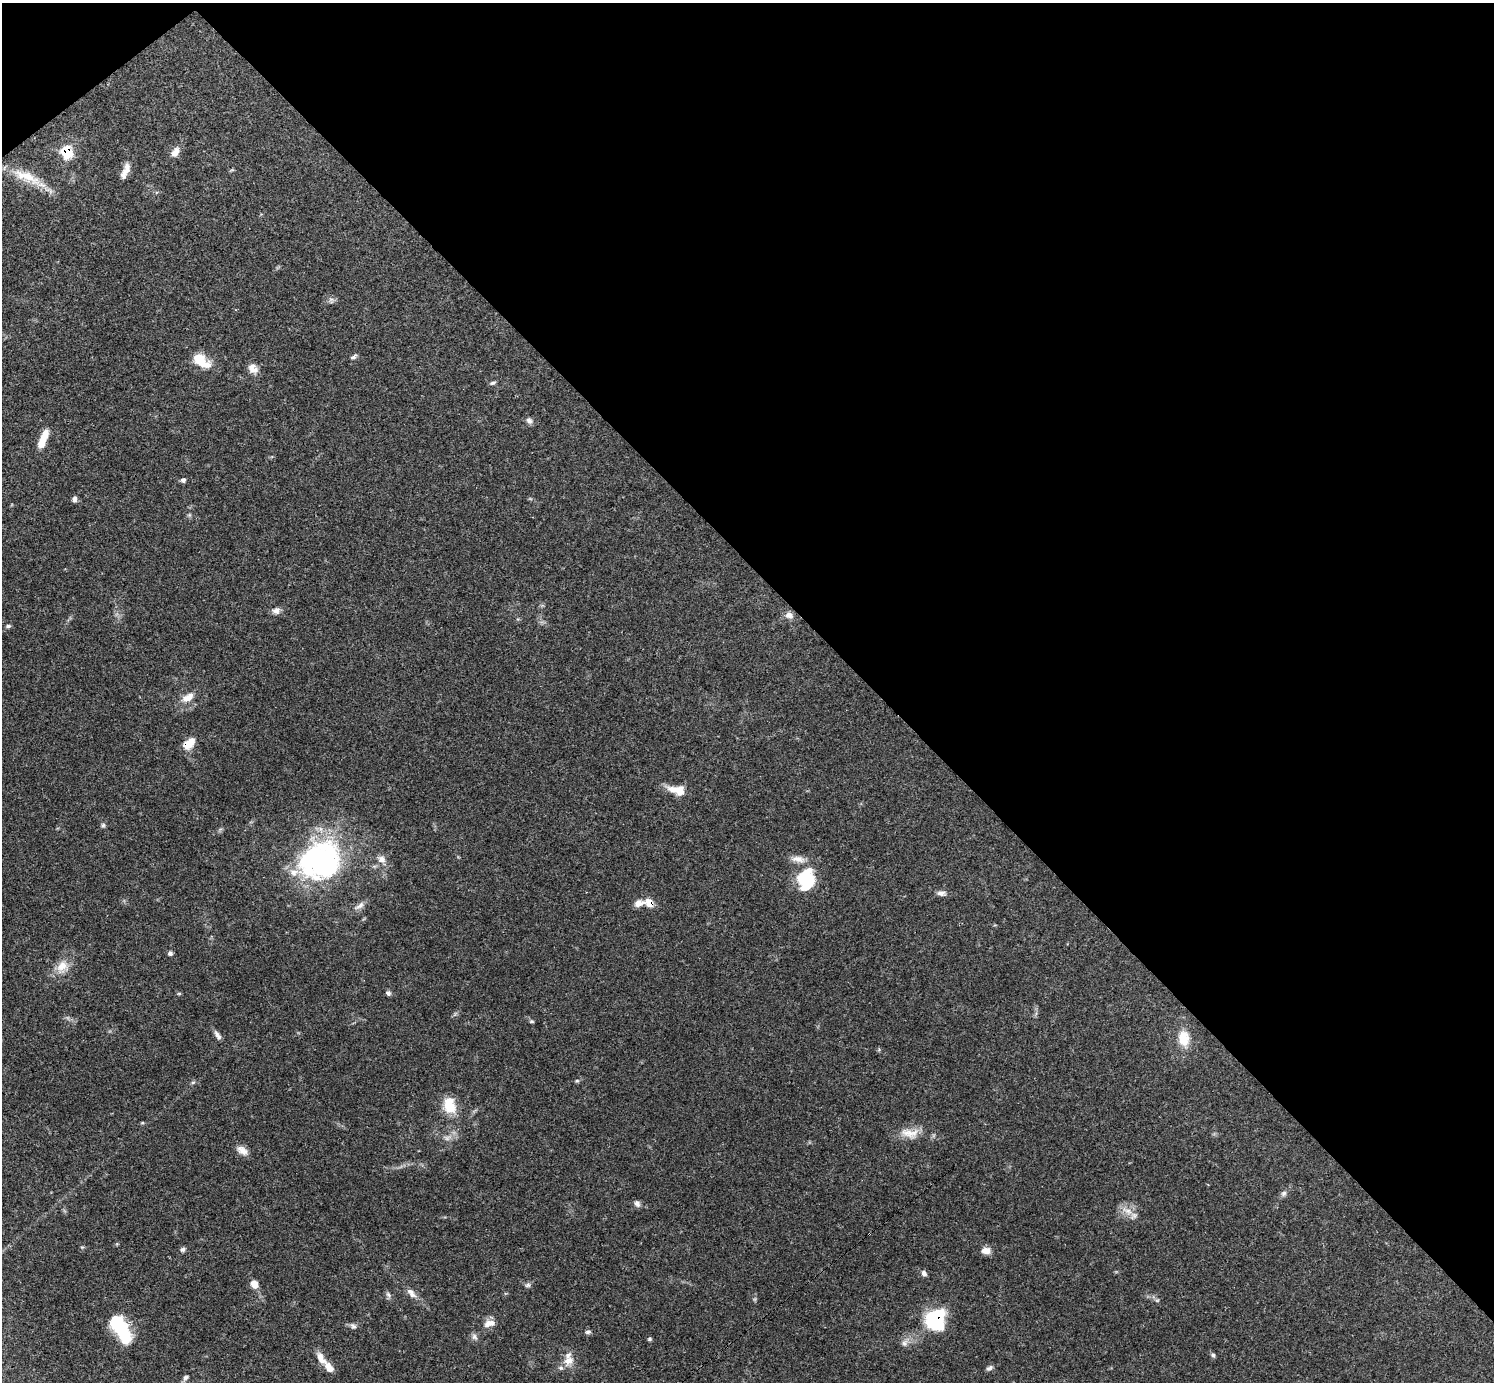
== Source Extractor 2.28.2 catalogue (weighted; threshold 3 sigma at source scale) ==
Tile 3 of 4 x 4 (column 3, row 1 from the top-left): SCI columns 2988-4479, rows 4294-5673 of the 5972 x 5970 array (HDU 1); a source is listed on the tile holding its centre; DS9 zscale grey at full resolution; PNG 1496 x 1384 px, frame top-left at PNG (2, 3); no overlay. Shown black and unused: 42% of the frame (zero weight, under 3 of 4 exposures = <1% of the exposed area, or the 3 px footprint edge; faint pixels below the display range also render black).
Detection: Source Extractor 2.28.2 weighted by HDU 2 'WHT'; one run over the whole footprint, this tile lists its part. Background 0.0571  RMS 0.0031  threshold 0.0141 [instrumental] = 3 sigma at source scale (4.5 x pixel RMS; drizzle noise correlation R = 1.50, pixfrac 1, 0.05/0.05 arcsec/px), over >= 5 px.
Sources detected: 77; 2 too faint to see at this stretch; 1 inside a brighter object's white glare — not listed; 9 inside a brighter listed object's ellipse — not listed separately; the other 65 listed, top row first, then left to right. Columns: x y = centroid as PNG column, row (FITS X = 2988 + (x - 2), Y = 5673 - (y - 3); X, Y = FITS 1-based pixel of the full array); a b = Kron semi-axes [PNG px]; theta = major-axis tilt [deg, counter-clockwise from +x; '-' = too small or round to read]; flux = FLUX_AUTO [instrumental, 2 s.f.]
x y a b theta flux
67 151 16 13 -77 7.5
175 152 15 9 56 2.4
127 168 16 9 79 2.4
27 177 46 14 -23 9
331 300 9 6 -72 0.83
354 357 8 5 37 0.78
200 360 20 10 -35 8.1
253 368 13 10 -45 2.6
492 383 8 4 14 0.59
529 421 10 7 -30 1.1
43 439 22 7 68 5.2
183 480 6 6 - 0.75
74 499 7 6 - 0.93
189 515 6 5 - 0.46
276 611 11 9 21 1.5
789 615 11 8 -27 1.8
8 626 6 4 10 0.59
188 697 19 9 32 3.1
189 743 15 9 42 4.6
673 790 18 9 -21 3.4
103 825 7 5 87 0.61
382 859 11 10 - 2.2
324 861 45 33 52 67
805 880 26 22 90 13
941 893 12 6 -5 1.4
638 903 10 8 23 2.2
649 903 11 8 -30 3.6
359 906 18 7 33 1.8
170 953 5 5 - 0.85
62 966 18 13 53 4.5
179 993 6 4 0 0.33
388 993 7 5 -42 0.8
532 1021 6 4 -1 0.44
218 1035 14 6 -59 1.3
1184 1038 20 13 -83 6.3
577 1081 5 5 - 0.44
193 1082 6 4 19 0.47
449 1107 18 14 -38 7
910 1133 28 14 -5 5.4
242 1150 15 9 -33 2.3
1284 1193 8 7 - 0.92
637 1204 9 7 -48 1.1
1127 1211 18 8 -31 3
82 1247 5 4 - 0.36
183 1249 7 6 - 0.77
986 1251 10 7 2 2.6
924 1273 8 6 -57 0.99
254 1284 9 8 - 2.7
528 1285 8 6 15 0.76
411 1293 16 8 -47 2.2
388 1295 10 5 -65 0.85
1157 1300 6 4 0 0.44
935 1319 21 18 60 23
489 1323 16 9 12 2.5
353 1326 9 7 -49 0.96
121 1328 32 14 -59 19
588 1332 7 5 10 0.76
474 1337 10 7 -55 1.1
649 1339 6 5 - 0.48
905 1343 10 8 74 1.6
1213 1355 6 6 - 0.59
321 1358 20 8 -58 3.1
569 1360 14 12 40 3.2
990 1368 9 5 30 0.93
186 1378 10 7 44 1.1
Overlapping masked pixels (flux is a lower limit): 4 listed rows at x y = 67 151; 189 743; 649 903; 935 1319